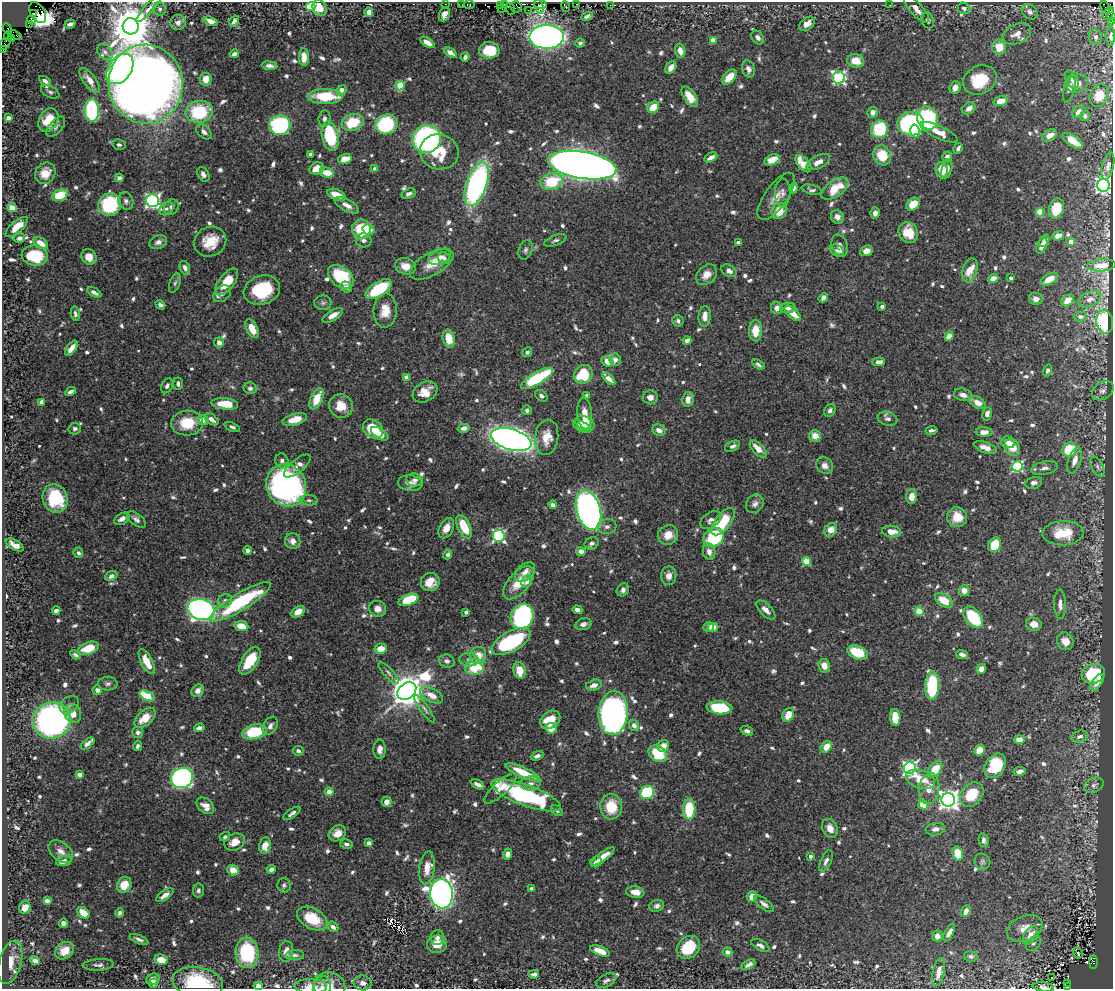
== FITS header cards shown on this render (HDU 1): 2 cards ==
NAXIS1  =                 1111
NAXIS2  =                  987

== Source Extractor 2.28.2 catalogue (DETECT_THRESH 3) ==
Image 1111 x 987 px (HDU 1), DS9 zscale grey, 1 PNG px = 1 image px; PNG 1115 x 991 px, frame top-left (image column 1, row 987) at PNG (2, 2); each listed source drawn as its Kron ellipse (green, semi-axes under 4 px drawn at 4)
Background 0.683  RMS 0.0095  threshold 0.0286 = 3 sigma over >= 5 px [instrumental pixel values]
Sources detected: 896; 2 with non-positive FLUX_AUTO (blend fragments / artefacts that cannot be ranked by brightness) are neither listed nor drawn; of the other 894, the 500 brightest by FLUX_AUTO listed and drawn (394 fainter detections omitted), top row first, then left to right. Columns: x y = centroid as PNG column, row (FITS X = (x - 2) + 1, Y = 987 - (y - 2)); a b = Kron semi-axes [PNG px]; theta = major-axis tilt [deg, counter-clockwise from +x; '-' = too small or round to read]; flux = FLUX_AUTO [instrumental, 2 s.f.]
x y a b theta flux
445 4 2 2 - 1.8
505 4 3 3 - 5.3
540 4 6 3 -14 13
577 4 2 2 - 2.7
462 5 3 2 - 12
469 5 5 3 - 11
500 5 4 2 - 5.1
610 5 2 2 - 1.8
890 5 2 2 - 2.5
311 7 4 4 - 35
516 7 6 5 - 18
539 7 7 4 -74 15
566 7 5 3 - 24
1105 7 6 2 -67 6
320 8 8 6 -61 9.8
964 8 6 5 - 2.3
149 9 17 4 47 3.1
160 9 7 6 - 1.9
502 9 2 2 - 4.4
511 9 6 2 -72 10
917 9 17 6 -47 6.3
528 10 2 2 - 9.5
369 12 5 4 - 4
1029 12 9 7 -43 2.9
34 13 3 3 - 140
38 13 11 7 -59 260
1109 13 7 4 59 360
444 14 7 5 67 3.1
587 16 6 3 24 1.9
1112 16 4 2 - 20
32 19 5 3 - 32
928 20 8 6 -69 1.8
210 21 7 4 -20 4.4
234 21 6 4 55 1.9
1111 21 3 2 - 8.7
178 22 8 7 - 2.8
70 24 5 3 - 2.1
807 24 9 5 40 6.3
29 25 2 2 - 5.1
131 26 8 8 - 2500
7 29 6 2 -66 44
1017 34 15 9 24 5.4
15 35 6 2 -22 14
8 36 5 3 - 110
1111 36 9 4 90 2.1
547 37 17 12 1 530
1096 37 8 6 -76 2.2
12 38 3 2 - 150
758 38 7 5 -53 2.9
713 40 4 4 - 7.1
427 42 8 4 -34 5.1
580 43 4 4 - 2.1
5 44 6 4 51 25
999 47 7 7 - 10
3 50 4 2 - 6.1
489 50 10 8 -3 18
680 51 7 5 -76 5.6
105 52 9 6 -51 2.3
450 53 7 4 -34 3.9
234 54 5 4 - 2.7
304 57 9 5 -87 4.5
465 57 5 4 - 1.8
856 61 8 6 -9 11
270 66 8 4 -6 2.4
671 67 7 4 53 5
120 69 17 11 53 190
748 69 9 6 -73 3.3
729 77 9 5 47 12
839 78 6 6 - 110
206 79 6 6 - 7.7
90 80 14 6 -53 5.8
980 80 17 14 26 26
1072 80 10 6 -60 2.4
45 81 7 4 -33 2.3
146 84 39 37 -87 1200
1078 84 11 9 26 5.7
400 85 5 4 - 18
955 88 6 5 - 4
1069 88 14 5 76 2.9
341 90 5 4 - 5.4
50 92 10 5 -27 1.9
1099 95 11 9 64 14
325 96 17 7 0 25
690 97 11 6 -56 11
1001 101 7 5 16 7.8
653 107 6 5 - 14
969 108 7 5 38 5
92 110 11 7 -87 76
1079 111 7 5 37 4.8
199 112 13 11 12 40
873 112 5 5 - 3.8
1085 116 5 4 - 2
8 118 4 4 - 3.1
927 118 12 10 -65 74
324 119 8 6 83 2.3
48 120 12 9 62 16
353 122 11 8 18 22
386 124 11 9 23 61
911 124 13 12 - 120
280 125 11 9 8 86
56 127 12 6 49 2.5
879 129 9 8 - 42
915 131 6 5 - 12
204 132 9 6 -45 3.1
939 132 20 6 -25 8.5
1050 135 8 5 29 6.5
330 136 15 8 -78 43
427 139 14 13 - 170
1073 141 12 5 -34 9.9
119 145 7 5 -11 1.7
958 148 6 4 60 2.2
439 152 19 17 -12 20
311 154 4 4 - 2.1
882 155 10 8 -65 17
711 157 7 4 29 3.2
947 157 5 5 - 2.8
345 159 7 4 14 8.8
772 160 8 5 23 9.1
818 162 13 6 27 5.4
803 164 10 5 -50 16
582 165 34 13 -9 1100
1108 166 14 6 77 2.9
317 168 7 5 23 8.4
375 169 4 4 - 2.8
947 169 10 5 75 3.9
941 170 8 6 -82 9.8
45 173 11 9 51 9.4
327 173 7 5 -11 9.6
203 174 8 5 -59 2.8
119 178 4 4 - 2.9
551 182 11 8 16 29
477 184 23 10 71 170
1103 185 6 6 - 240
794 188 5 4 - 2.6
835 189 15 8 36 17
812 190 10 5 -14 1.8
783 193 14 7 87 3.3
409 194 7 5 18 2.5
60 195 8 5 21 27
336 195 9 5 -19 8
776 196 28 11 55 9
126 201 9 7 -70 2.5
153 201 6 6 - 200
913 204 7 5 41 14
110 205 12 11 - 47
347 205 13 6 -28 4.5
171 207 8 7 - 2.6
12 208 5 4 - 8
166 209 8 6 35 2.1
1056 209 10 7 72 17
779 211 8 7 - 12
1040 212 4 4 - 20
875 213 5 4 - 2.9
837 217 7 6 - 3.3
17 227 14 6 42 11
361 229 9 9 - 30
369 230 6 5 - 7.2
908 233 11 9 -59 14
1058 236 6 4 23 3.3
19 238 6 4 15 2.3
364 240 8 7 - 2.4
556 240 11 5 21 1.9
1044 241 6 4 63 3.1
158 242 9 6 19 2.7
210 242 16 14 28 13
738 242 4 3 - 2.7
1071 242 4 4 - 6.4
41 243 8 5 -32 7
840 246 11 7 -71 2.5
1042 246 8 5 68 4.2
526 250 10 6 71 2
837 251 7 5 -30 1.7
866 251 6 5 - 3.7
35 255 13 10 -6 27
89 257 8 7 - 6.2
440 257 12 7 23 4
444 258 6 5 - 2.3
432 264 24 11 30 11
1101 265 14 6 4 8.3
406 266 10 8 -19 7.4
185 268 7 5 -66 2.7
970 270 12 7 72 12
729 271 8 5 -29 3.4
706 275 12 9 42 6.1
341 277 14 9 -39 33
993 278 5 4 - 8.4
1011 278 4 3 - 2.8
1049 279 9 5 29 9.2
227 282 16 7 51 17
175 283 10 5 71 1.7
346 287 6 5 - 3
379 289 15 7 32 33
262 290 18 14 19 41
94 292 8 4 -29 2.7
222 294 10 7 40 2.5
823 298 5 4 - 3.3
1036 299 7 6 - 4.1
1090 299 12 7 25 3.9
1068 300 7 5 36 8.2
323 303 8 7 - 1.9
160 305 5 4 - 2.2
882 306 4 3 - 2.2
777 308 6 6 - 3.9
788 308 7 5 9 2
385 311 17 11 87 11
793 313 10 5 -42 7.6
75 314 7 4 -82 1.8
333 315 11 5 31 5.6
705 316 10 6 86 5.7
1080 317 6 5 - 2.1
678 321 6 5 - 1.8
1105 322 12 8 -81 39
252 329 10 5 -64 9.3
755 331 11 6 88 12
949 336 5 4 - 5.7
449 338 9 6 -77 12
687 340 4 4 - 3.6
219 342 5 5 - 4
71 348 9 4 55 6
527 352 5 4 - 1.8
615 360 6 5 - 3.2
607 361 6 4 -36 7.6
879 362 6 4 6 3.1
758 364 7 3 -33 1.8
1047 370 6 4 73 1.8
583 374 10 8 44 31
407 377 4 4 - 6.8
537 378 18 6 30 59
609 379 8 4 -44 4.5
178 384 6 4 -86 1.9
167 386 8 5 62 2.2
250 388 6 6 - 2
71 391 6 3 28 2.2
1103 391 12 8 35 3
425 392 13 9 31 8.6
587 395 3 3 - 2.7
963 395 9 6 -16 4.2
541 396 7 5 -39 1.8
650 397 7 7 - 4
317 399 11 6 64 14
688 399 7 5 79 5.1
42 402 4 4 - 7.5
978 403 8 5 -28 6.6
225 404 13 5 -6 16
341 406 12 11 - 11
527 410 5 5 - 1.8
830 410 7 5 60 2.4
585 413 16 7 -86 8.2
987 414 6 4 80 3.2
211 419 8 5 -36 3.7
295 419 12 6 15 10
888 419 10 7 -17 2.5
203 420 6 5 - 6.6
187 423 16 12 4 19
585 423 10 7 -24 14
232 427 8 4 -21 1.8
582 427 9 5 -26 7.7
463 428 6 4 14 2.8
75 429 6 6 - 2
373 429 11 8 -38 25
659 430 7 5 -28 4.4
932 430 6 3 11 1.7
984 432 8 4 0 4.9
380 434 10 5 -33 5.6
815 436 6 5 - 8.6
547 437 18 11 83 10
511 439 21 10 -16 550
1008 442 7 6 - 5.7
733 446 8 5 25 2.4
985 447 12 5 -20 4.4
1012 448 9 7 -57 11
758 449 10 5 -47 7.8
1069 450 7 6 - 28
1074 460 13 6 72 6.7
282 461 7 6 - 2
297 466 16 6 39 5.3
825 466 9 7 -49 4.2
1017 466 5 5 - 78
1097 467 11 5 -62 2.5
1044 468 13 6 11 3.1
415 480 8 6 -8 2.4
410 483 12 8 -7 4.5
1034 483 8 5 12 2.2
286 485 21 19 -62 250
912 496 7 5 88 5.7
55 498 14 12 -70 34
309 500 9 5 -6 1.8
755 504 10 8 51 2.9
553 505 4 4 - 2.5
589 510 20 12 -73 350
957 517 10 10 - 11
122 519 8 5 29 3.8
136 519 11 6 -38 2.8
711 520 11 7 34 3.4
723 522 16 8 53 27
607 526 9 7 11 2.6
464 527 12 6 -64 18
446 528 11 7 62 6.2
831 530 7 6 - 8.9
891 532 9 6 -7 7.7
1063 533 20 12 2 22
668 535 10 9 - 8.5
499 536 6 6 - 100
714 537 11 8 33 54
293 541 8 7 - 4.7
592 543 7 6 - 2.3
15 545 10 5 -29 5.5
995 545 7 6 - 21
247 550 4 4 - 2.4
581 551 4 4 - 4.4
709 552 8 6 -78 3.6
78 553 5 4 - 1.8
448 555 5 4 - 2.2
806 561 4 4 - 24
525 572 12 7 44 4.6
111 576 6 5 - 2.6
669 576 9 7 85 4.6
527 581 7 5 64 3.1
430 582 9 9 - 9.8
519 583 20 10 48 13
623 590 7 5 51 2.4
964 591 5 5 - 5.2
408 600 10 5 21 34
944 600 10 6 -34 13
225 601 7 6 - 2.8
241 602 35 8 32 62
1060 604 14 6 -88 4
378 609 8 7 - 5.1
56 610 4 3 - 2.6
201 610 13 10 -16 340
577 610 5 4 - 2.6
766 610 12 5 -46 4.4
919 611 4 4 - 22
298 612 7 5 37 7.2
466 612 4 3 - 1.7
522 616 13 11 62 110
973 617 12 7 -50 41
583 624 8 5 15 3
1034 624 8 6 -10 6.1
241 626 7 5 -9 11
709 627 5 4 - 7.5
713 627 5 4 - 6.5
511 641 21 10 28 59
1065 641 9 8 - 5.8
89 648 11 6 18 15
381 649 6 5 - 7.5
858 653 11 6 -24 29
962 654 6 4 -23 3.1
75 655 5 3 - 1.7
478 655 8 8 - 8.7
469 660 9 6 -2 2.9
250 661 16 8 58 19
447 661 8 6 -18 2.8
147 662 14 6 -63 11
824 666 7 5 -76 7
475 667 10 8 14 23
981 669 5 4 - 4.6
520 670 8 6 -78 12
388 673 14 5 -48 2.2
1093 674 12 9 17 38
1097 682 9 5 56 6
108 684 10 7 2 2.2
594 685 8 5 15 4.4
932 686 14 7 87 55
97 690 5 4 - 2.5
198 691 7 5 49 3.8
407 691 10 7 39 1700
432 695 12 6 -27 7.7
147 696 8 4 -26 21
69 705 11 7 36 2.6
720 708 13 6 -5 40
425 709 17 4 -55 2.2
613 713 22 14 86 270
73 714 9 8 - 7
788 715 7 5 63 9.7
895 717 8 5 -86 16
145 718 12 7 43 11
52 720 19 18 - 210
550 720 11 8 35 17
634 725 6 5 - 3.2
270 726 10 6 58 3
199 728 5 4 - 2.7
551 728 5 5 - 8.5
747 731 6 4 -21 2.3
138 732 6 5 - 1.8
254 732 12 7 13 33
1080 736 8 5 14 2.6
1019 740 5 4 - 6.1
88 744 8 4 38 2.6
137 746 5 3 - 1.8
663 746 6 5 - 8
826 747 6 5 - 8.8
380 749 10 6 88 3.5
979 750 6 5 - 6.7
298 751 5 4 - 2
658 754 10 7 -34 25
537 756 6 4 21 2.3
995 766 13 9 56 30
910 768 6 6 - 160
935 769 9 5 54 19
1020 771 6 4 10 3.3
523 772 19 5 -24 20
80 774 4 4 - 5.8
182 778 11 10 - 220
920 779 15 9 -18 14
531 783 10 7 4 3.7
478 784 7 4 -28 2.8
1094 785 10 7 23 2.6
500 789 21 7 43 8
929 789 16 10 80 9.3
329 792 4 4 - 5.9
647 792 7 6 - 53
972 794 13 10 52 20
526 795 37 10 -20 94
948 800 7 6 - 450
386 802 5 5 - 4.6
923 805 5 4 - 13
205 806 10 7 -40 6.5
611 807 12 11 - 19
689 809 10 6 88 28
557 810 6 4 -36 1.7
292 813 10 4 34 2.3
830 828 10 7 -64 6.1
935 829 9 6 10 2.9
337 833 9 7 32 5.5
225 837 5 4 - 1.7
984 840 7 5 -76 2
235 842 11 8 27 7.8
369 843 4 4 - 5.9
346 844 6 4 -14 1.8
265 845 8 6 74 8.2
61 851 14 9 -38 4.4
507 854 5 4 - 3.8
958 854 7 5 -74 20
603 856 14 4 35 6.8
810 856 3 3 - 2.4
64 861 8 4 16 4.1
826 861 11 5 65 2.9
596 862 6 5 - 2.1
982 862 8 7 - 1.9
427 868 16 7 82 8.4
271 869 5 4 - 2.2
233 870 6 5 - 7
124 885 8 6 64 12
284 885 7 6 - 1.8
532 889 4 3 - 2.7
198 890 7 5 83 1.8
635 892 9 5 -6 5.3
442 894 14 11 -85 600
165 895 10 4 34 4.7
752 897 5 5 - 6.2
47 901 4 4 - 5.5
764 904 12 5 -36 2.6
657 906 7 5 18 2.3
25 907 6 5 - 7.4
966 911 6 4 66 3.9
83 913 7 4 -38 11
119 913 5 4 - 1.8
312 919 16 10 -28 20
63 923 4 4 - 3.2
333 927 6 4 -38 2.7
1025 928 18 12 22 8.9
949 933 10 4 61 3.5
1031 935 10 6 58 6.5
937 936 5 5 - 3.5
437 938 7 7 - 2.3
139 939 10 4 -23 2.3
437 944 10 8 13 8.3
1033 944 8 6 47 1.8
760 945 10 5 -28 2.5
688 947 13 10 41 25
64 951 10 8 37 9.1
286 951 10 7 79 4.5
600 951 10 4 -21 9.8
727 952 5 4 - 3.4
247 953 15 11 -86 51
1078 953 6 3 -58 5.2
295 955 9 5 3 2
971 956 7 5 -13 2
35 960 5 4 - 5
161 960 7 5 -15 9.1
10 962 22 11 75 10
1093 962 7 4 88 95
98 965 15 5 3 2.5
748 965 7 4 29 2.5
939 972 14 6 78 6.2
534 974 5 4 - 2.3
1051 978 3 3 - 3.4
153 979 7 5 26 3.6
606 981 11 6 27 2.5
198 982 25 15 -9 42
153 983 5 4 - 2.1
363 983 9 7 -9 3.4
1067 983 3 2 - 36
258 986 4 4 - 3.9
311 986 16 7 -2 6.1
329 986 16 14 -21 8.7
322 987 11 9 70 2.5
1043 987 11 4 -8 3.8
1067 987 4 3 - 29
At the frame edge (FLAGS 8, measured only in part): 14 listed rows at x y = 1112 16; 1111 21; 131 26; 1111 36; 5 44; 3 50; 146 84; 198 982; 258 986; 311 986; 329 986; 322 987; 1043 987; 1067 987
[394 fainter detections neither listed nor drawn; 2 non-positive-flux detections neither listed nor drawn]